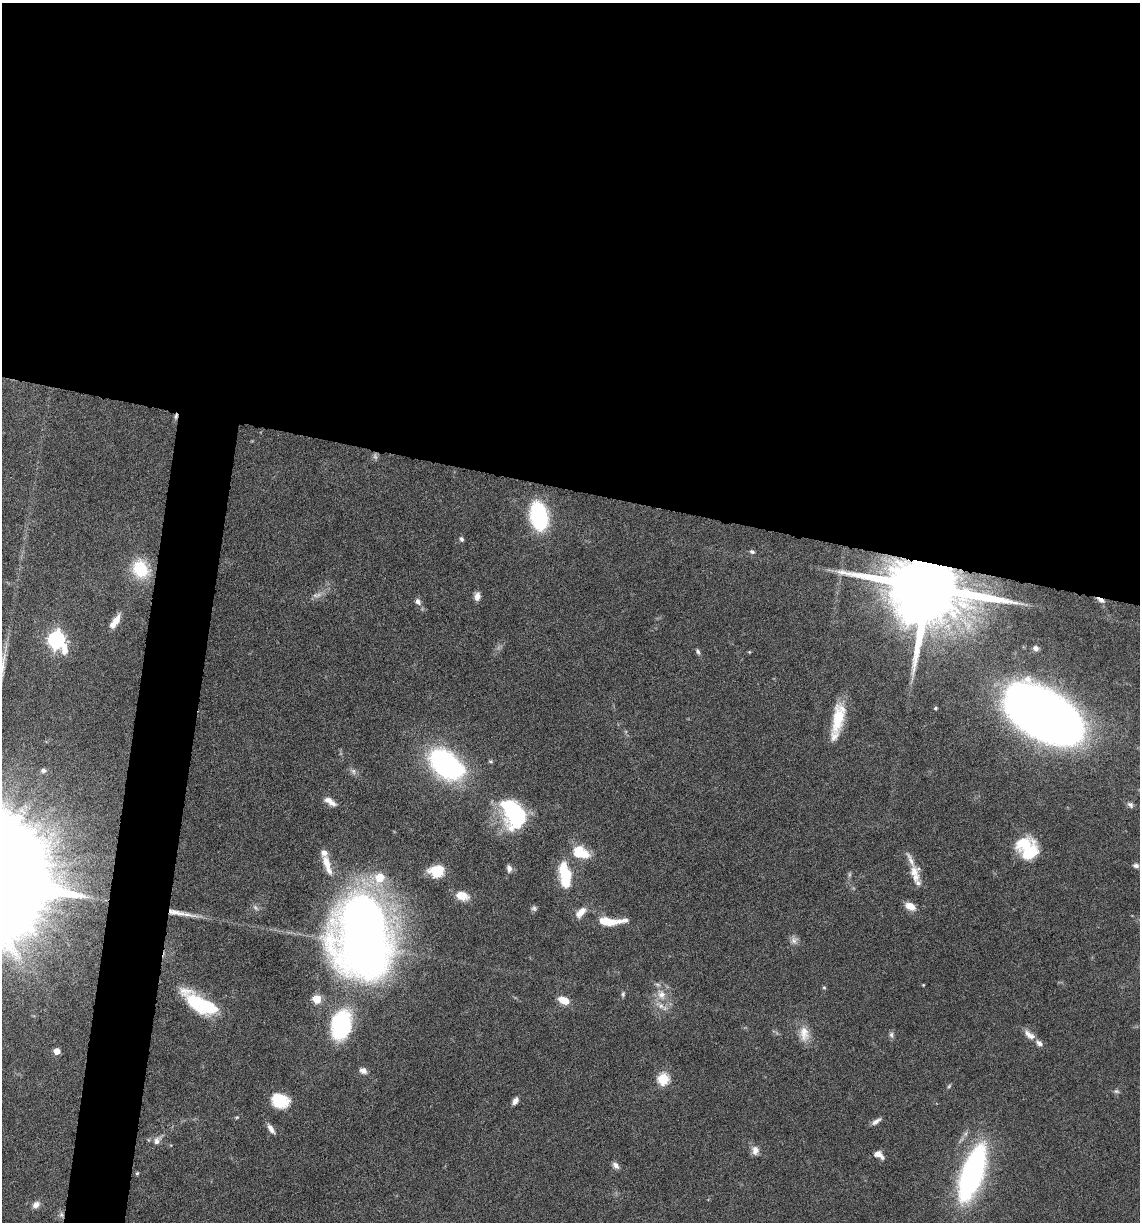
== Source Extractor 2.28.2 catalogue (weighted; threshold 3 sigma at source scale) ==
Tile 3 of 4 x 4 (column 3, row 1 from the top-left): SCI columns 2511-3648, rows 3659-4878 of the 4903 x 4881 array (HDU 1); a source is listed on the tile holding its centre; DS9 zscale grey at full resolution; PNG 1142 x 1224 px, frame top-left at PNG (2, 3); no overlay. Shown black and unused: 44% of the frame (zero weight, under 10 of 20 exposures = <1% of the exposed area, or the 3 px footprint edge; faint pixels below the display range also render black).
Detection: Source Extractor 2.28.2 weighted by HDU 2 'WHT'; one run over the whole footprint, this tile lists its part. Background 0.0404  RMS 0.0025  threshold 0.0103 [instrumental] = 3 sigma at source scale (4.09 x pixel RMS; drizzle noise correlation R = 1.36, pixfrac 0.8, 0.05/0.05 arcsec/px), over >= 5 px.
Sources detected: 85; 2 too faint to see at this stretch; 3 inside a brighter object's white glare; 1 cosmic-ray / hot-pixel residue — not listed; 11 inside a brighter listed object's ellipse — not listed separately; the other 68 listed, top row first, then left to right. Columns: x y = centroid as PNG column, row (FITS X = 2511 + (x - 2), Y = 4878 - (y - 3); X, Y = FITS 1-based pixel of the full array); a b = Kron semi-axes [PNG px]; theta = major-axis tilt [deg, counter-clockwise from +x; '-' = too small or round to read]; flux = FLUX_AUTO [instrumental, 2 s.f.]
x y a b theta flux
539 516 20 12 -79 31
461 539 6 5 - 0.51
752 552 6 5 - 0.48
140 569 22 18 -62 9.5
928 588 19 15 -9 4200
477 596 10 7 83 1.3
1100 600 12 5 -27 1.1
418 602 9 7 -59 0.96
116 620 14 8 61 2.5
56 640 9 7 -56 89
1036 648 7 6 - 0.87
698 652 8 4 -70 0.51
749 652 5 4 - 0.21
935 708 4 4 - 0.28
1044 715 53 27 -28 390
838 718 37 13 78 8.2
446 765 31 18 -36 54
43 770 5 4 - 0.76
353 771 9 6 -61 0.72
330 801 16 7 -31 1.9
1130 805 10 6 -45 0.73
513 811 28 23 -48 17
1024 843 22 14 21 6.7
581 852 20 13 -23 6.4
326 862 20 10 -73 3.1
1136 866 8 6 -18 0.7
509 868 9 6 -76 0.94
437 871 15 11 8 6
565 871 22 11 -62 7.7
914 873 24 12 -84 3.2
379 878 16 13 57 5.2
462 896 13 8 -14 3.6
910 906 10 7 -26 2.8
534 908 7 7 - 0.57
176 912 36 6 -10 3.9
581 912 14 8 48 2.5
609 922 22 10 -3 4.8
363 936 64 38 -87 310
794 940 10 9 - 1
923 985 4 3 - 0.19
824 987 5 3 - 0.25
623 994 7 5 89 0.42
661 994 14 11 -64 3
317 999 5 5 - 9.2
564 1000 10 6 -21 4.4
202 1005 39 16 -28 13
341 1025 22 16 81 31
804 1034 21 13 -82 3.1
891 1035 8 6 -89 0.63
1029 1035 16 8 -36 1.8
57 1051 5 4 - 2.8
363 1071 10 7 -28 1.1
663 1079 6 6 - 19
949 1086 7 4 46 0.33
1116 1091 8 5 -7 0.47
280 1101 17 13 -23 7.1
515 1101 8 5 57 1.1
237 1117 6 3 18 0.27
876 1121 12 5 34 1
271 1129 12 5 -57 1.3
157 1141 11 7 64 1.2
755 1150 11 8 86 1.5
879 1155 12 7 -31 1.7
616 1165 10 6 -48 0.96
137 1173 5 4 - 0.28
972 1173 36 13 71 90
36 1205 9 7 43 1.3
61 1215 8 5 -83 0.68
Overlapping masked pixels (flux is a lower limit): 3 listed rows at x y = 928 588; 1100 600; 176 912